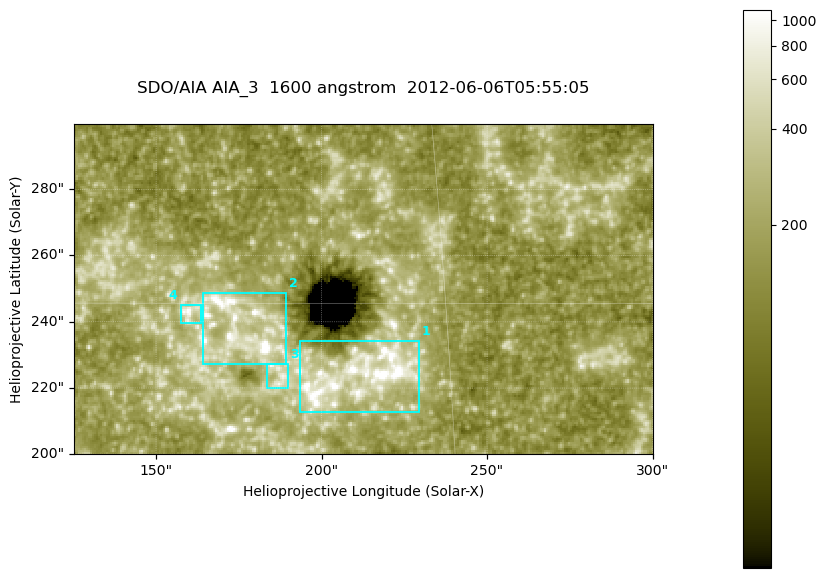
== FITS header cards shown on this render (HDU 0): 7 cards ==
TELESCOP= 'SDO/AIA '
INSTRUME= 'AIA_3   '
WAVELNTH=                 1600
WAVEUNIT= 'angstrom'
DATE-OBS= '2012-06-06T05:55:05.13'
CTYPE1  = 'HPLN-TAN'
CTYPE2  = 'HPLT-TAN'

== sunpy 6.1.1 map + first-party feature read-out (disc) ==
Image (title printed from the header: SDO/AIA AIA_3  1600 angstrom  2012-06-06T05:55:05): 287 x 164 px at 0.609 arcsec/px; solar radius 946 arcsec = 1552 px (partial field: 0.6% of the solar disc is inside the frame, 100% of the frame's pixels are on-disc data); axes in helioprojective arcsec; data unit not stated in the header (colour bar unlabelled)
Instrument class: DISC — disc imager (sunpy class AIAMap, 1600 A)
Bright regions (active regions / flare kernels): reference = the on-disc median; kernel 3 px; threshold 5 sigma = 327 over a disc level ~180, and >= 1.15x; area >= 47 px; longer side >= 3 px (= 1.8 arcsec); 4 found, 4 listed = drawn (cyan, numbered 1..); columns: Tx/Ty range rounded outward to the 2 arcsec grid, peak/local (2 s.f.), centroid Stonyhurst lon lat
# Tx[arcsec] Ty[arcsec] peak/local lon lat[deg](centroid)
1 192..230 212..234 12 +13 +14
2 164..190 226..250 12 +11 +15
3 182..190 220..228 4.1 +12 +14
4 156..164 238..246 5.3 +10 +15